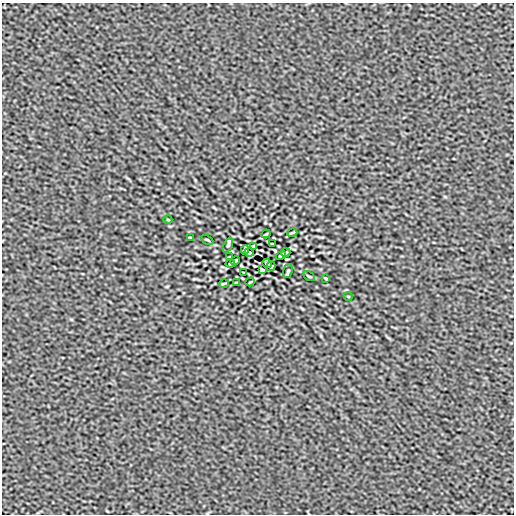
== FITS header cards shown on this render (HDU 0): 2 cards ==
NAXIS1  =                  512
NAXIS2  =                  512

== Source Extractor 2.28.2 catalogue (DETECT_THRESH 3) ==
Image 512 x 512 px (HDU 0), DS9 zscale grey, 1 PNG px = 1 image px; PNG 516 x 516 px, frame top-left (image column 1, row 512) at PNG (2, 3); each listed source drawn as its Kron ellipse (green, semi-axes under 4 px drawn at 4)
Background -1.91e-07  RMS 2.1e-04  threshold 6.40e-04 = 3 sigma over >= 5 px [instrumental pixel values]
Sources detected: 26; all 26 listed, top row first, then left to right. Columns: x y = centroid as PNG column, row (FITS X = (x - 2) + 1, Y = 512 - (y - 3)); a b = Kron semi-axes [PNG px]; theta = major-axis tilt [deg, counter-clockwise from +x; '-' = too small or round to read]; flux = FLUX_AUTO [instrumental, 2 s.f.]
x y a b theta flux
168 220 4 3 - 0.0097
292 233 5 2 - 0.014
266 234 5 2 - 0.013
190 238 3 2 - 0.013
207 240 7 2 -30 0.016
272 243 3 2 - 0.0095
228 245 8 4 64 0.022
254 246 4 3 - 0.017
245 250 5 3 - 0.015
249 252 5 3 - 0.022
286 253 4 2 - 0.014
281 255 5 3 - 0.018
230 257 3 2 - 0.011
235 261 5 3 - 0.017
230 263 5 2 - 0.013
267 264 5 3 - 0.023
271 266 5 3 - 0.016
262 270 4 3 - 0.017
288 271 7 4 72 0.023
244 273 3 2 - 0.0095
309 276 6 2 -30 0.016
326 278 3 2 - 0.013
250 282 5 2 - 0.012
224 283 5 2 - 0.014
237 283 3 2 - 0.011
348 296 4 3 - 0.0096